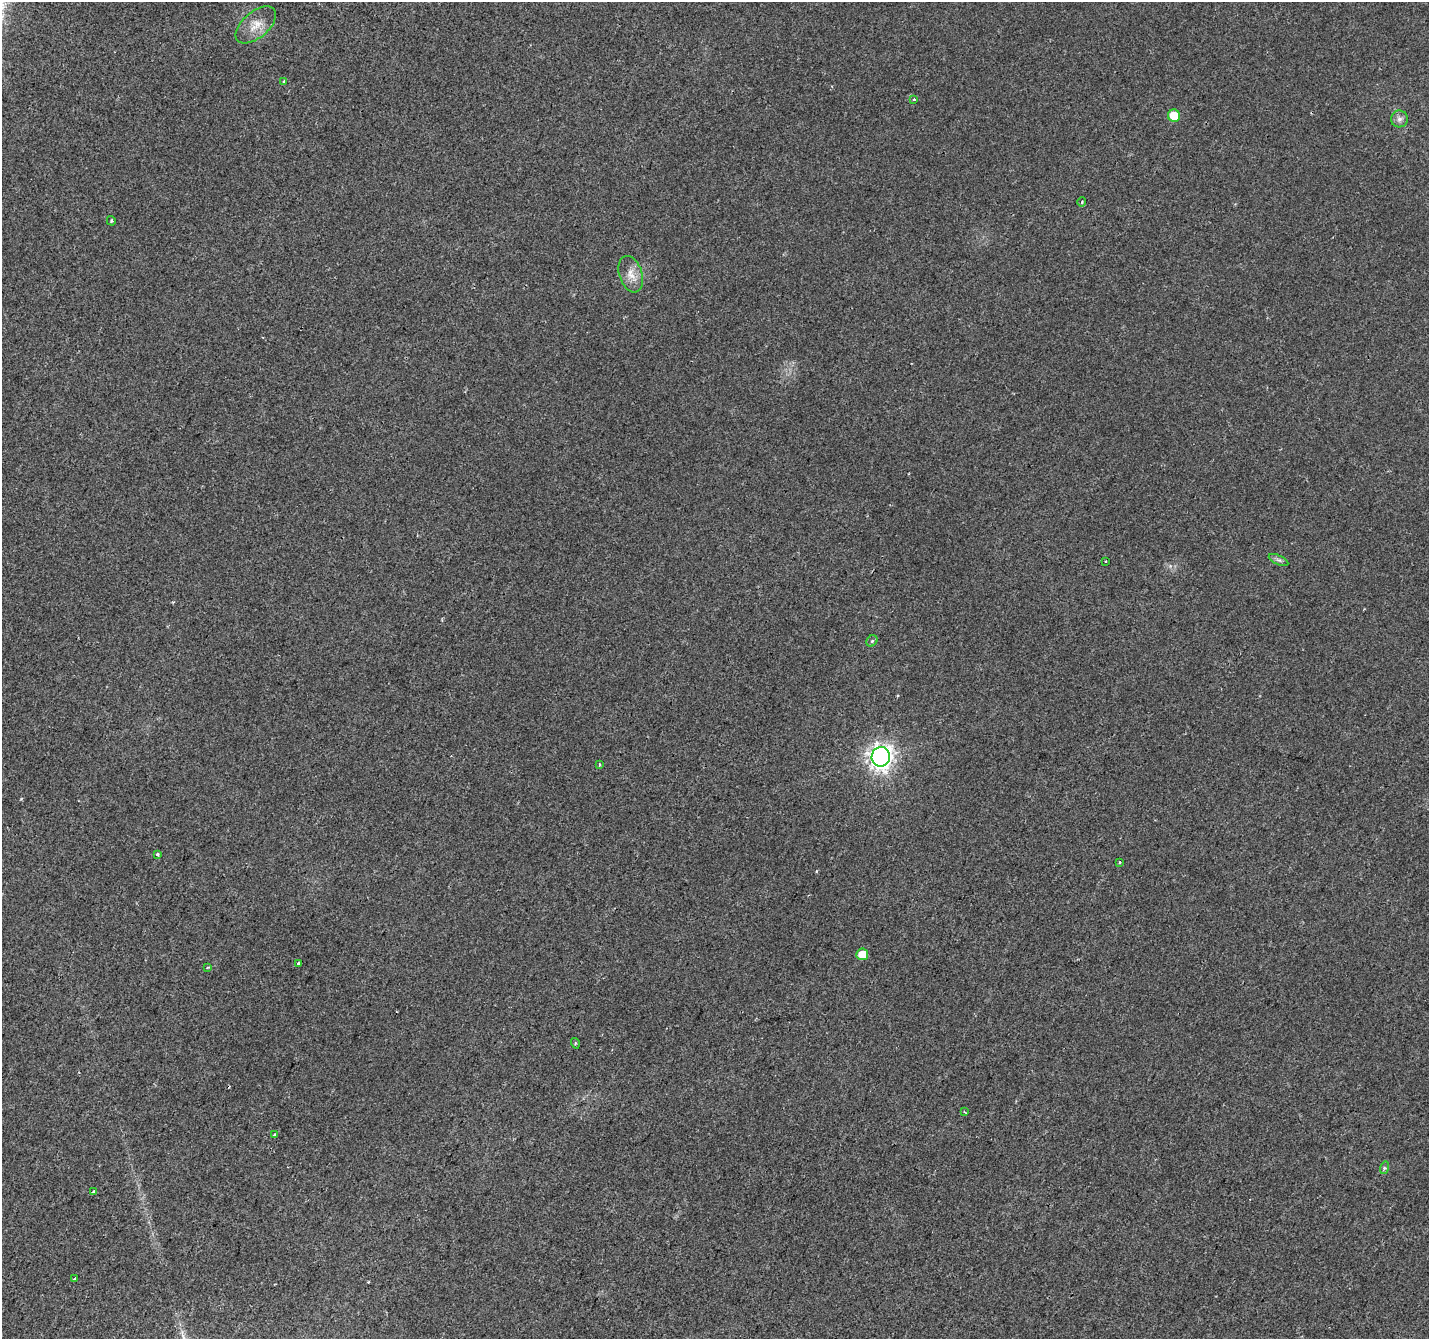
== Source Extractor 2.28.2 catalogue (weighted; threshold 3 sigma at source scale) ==
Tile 7 of 4 x 4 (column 3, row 2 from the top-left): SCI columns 2860-4286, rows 2944-4280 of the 5712 x 5819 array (HDU 1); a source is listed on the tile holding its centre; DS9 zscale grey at full resolution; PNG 1431 x 1341 px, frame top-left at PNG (2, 2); each listed source drawn as its Kron ellipse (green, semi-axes under 4 px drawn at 4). Shown black and unused: <1% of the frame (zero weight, under 2 of 3 exposures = <1% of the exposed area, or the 3 px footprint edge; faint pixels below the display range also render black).
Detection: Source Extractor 2.28.2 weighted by HDU 2 'WHT'; one run over the whole footprint, this tile lists its part. Background 0.00855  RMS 0.0055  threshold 0.0247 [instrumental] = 3 sigma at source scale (4.5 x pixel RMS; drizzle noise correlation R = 1.50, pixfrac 1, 0.0396/0.0396 arcsec/px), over >= 5 px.
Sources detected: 25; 1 cosmic-ray / hot-pixel residue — neither listed nor drawn; the other 24 listed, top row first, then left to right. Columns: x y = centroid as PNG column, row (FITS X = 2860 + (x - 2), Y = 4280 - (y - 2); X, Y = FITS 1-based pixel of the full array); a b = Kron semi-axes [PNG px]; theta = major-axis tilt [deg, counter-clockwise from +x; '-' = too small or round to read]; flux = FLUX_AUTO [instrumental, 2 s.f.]
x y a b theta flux
256 25 24 13 41 8.5
284 81 4 2 - 0.48
914 99 3 3 - 1.3
1174 116 6 6 - 12
1399 119 8 8 - 2.5
1082 202 5 3 - 0.53
111 221 5 3 - 0.74
631 274 19 11 -71 6.4
1279 560 10 4 -26 1.6
1106 561 2 2 - 0.43
872 641 6 5 - 1.1
881 757 10 9 - 360
599 765 3 3 - 1.2
157 854 3 3 - 1.1
1119 862 3 3 - 1.1
862 954 6 6 - 7.4
299 963 3 3 - 6.3
208 967 4 2 - 0.42
575 1043 5 3 - 0.61
965 1112 3 2 - 0.53
275 1134 4 3 - 0.58
1384 1168 6 4 72 0.85
93 1192 3 3 - 1.2
74 1279 4 3 - 2.5